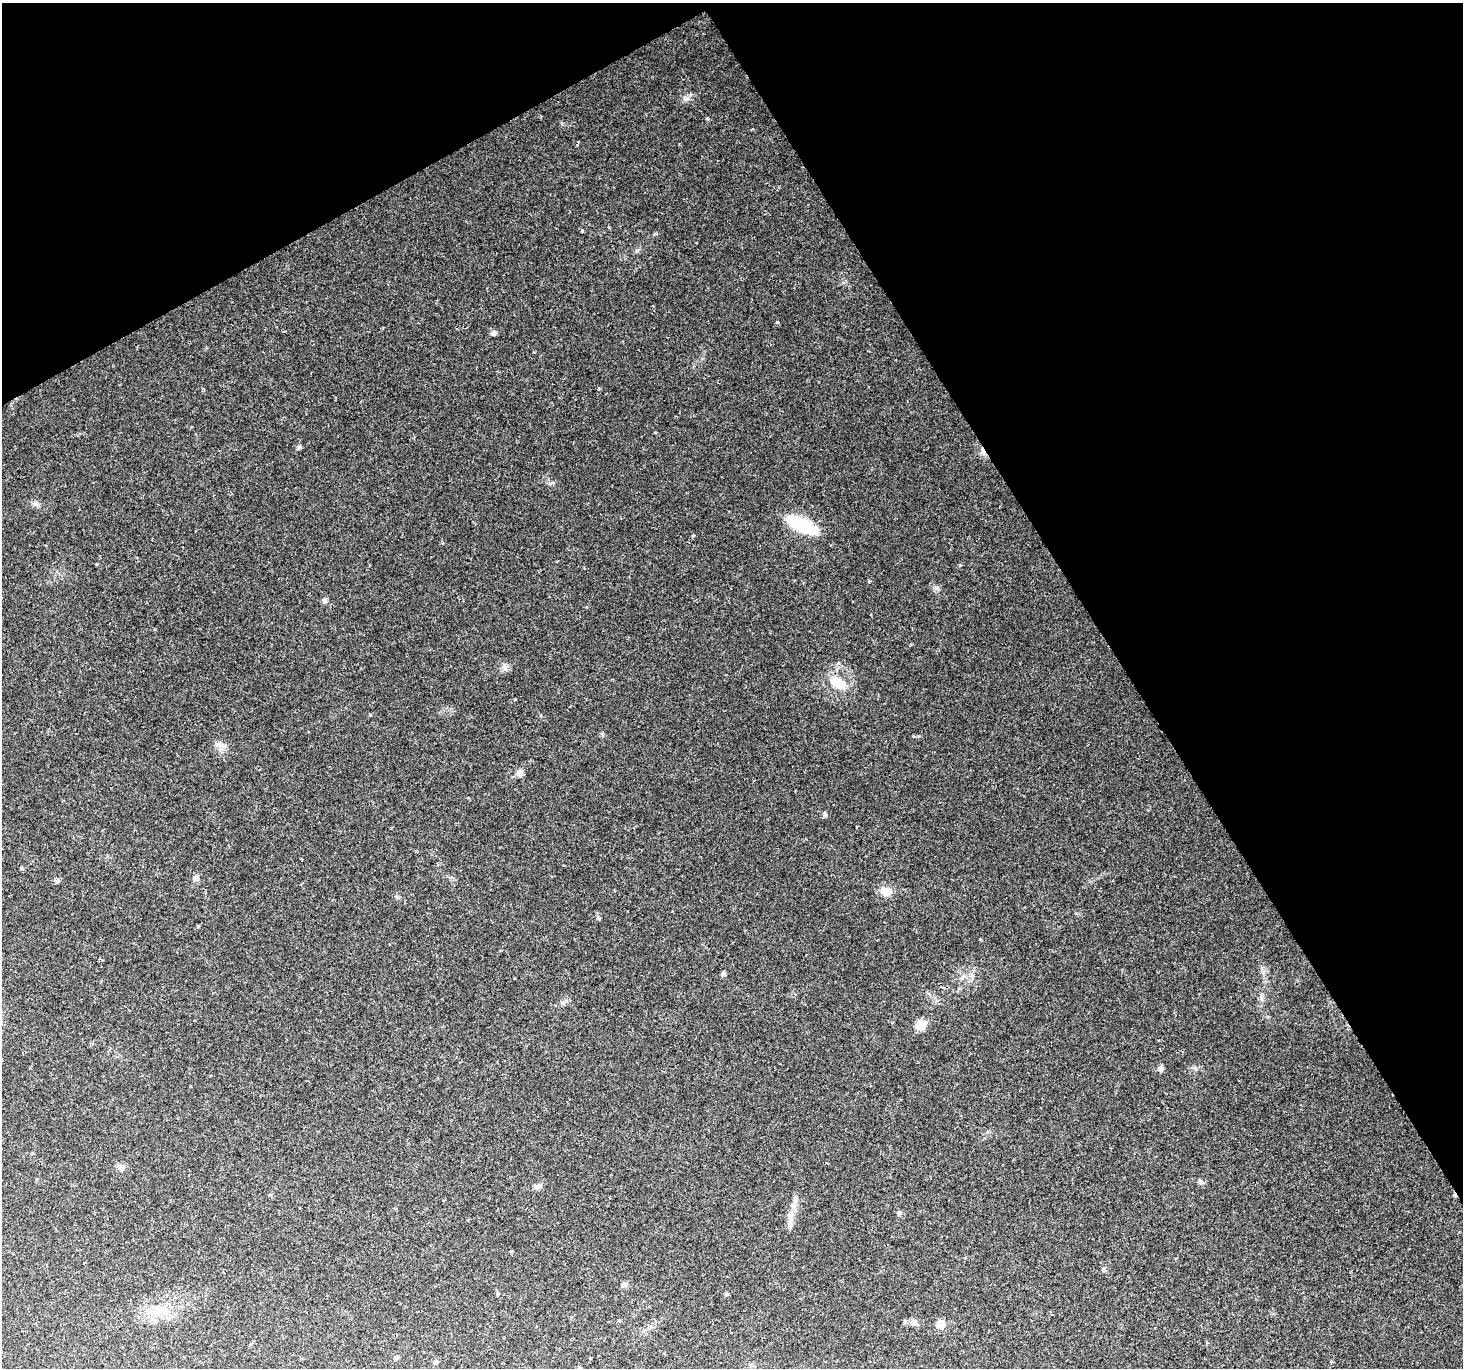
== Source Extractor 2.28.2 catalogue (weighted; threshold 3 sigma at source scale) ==
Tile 3 of 4 x 4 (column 3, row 1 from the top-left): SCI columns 3180-4640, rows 4407-5772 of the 6101 x 5900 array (HDU 1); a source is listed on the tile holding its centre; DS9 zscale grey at full resolution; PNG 1465 x 1370 px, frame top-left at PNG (2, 3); no overlay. Shown black and unused: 30% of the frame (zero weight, under 2 of 3 exposures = <1% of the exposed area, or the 3 px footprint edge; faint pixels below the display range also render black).
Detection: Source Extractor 2.28.2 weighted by HDU 2 'WHT'; one run over the whole footprint, this tile lists its part. Background 0.0287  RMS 0.0029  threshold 0.0131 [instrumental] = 3 sigma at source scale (4.5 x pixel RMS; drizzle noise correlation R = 1.50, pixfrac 1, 0.0396/0.0396 arcsec/px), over >= 5 px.
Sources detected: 49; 5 cosmic-ray / hot-pixel residue — not listed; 1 inside a brighter listed object's ellipse — not listed separately; the other 43 listed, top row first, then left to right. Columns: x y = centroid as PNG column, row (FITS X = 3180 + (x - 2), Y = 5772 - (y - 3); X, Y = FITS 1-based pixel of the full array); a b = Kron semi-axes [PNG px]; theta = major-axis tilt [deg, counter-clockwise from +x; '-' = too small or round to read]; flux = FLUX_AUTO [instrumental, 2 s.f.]
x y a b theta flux
685 98 8 6 -17 0.99
582 230 4 3 - 0.63
777 322 4 3 - 0.48
493 333 6 6 - 0.96
299 447 6 5 - 0.67
551 483 6 4 18 0.48
36 503 9 7 -9 0.96
801 525 30 10 -25 21
693 535 5 3 - 0.26
960 565 4 4 - 0.25
325 600 6 5 - 1
505 667 9 5 -54 0.95
837 682 19 13 -34 6
370 715 4 3 - 0.25
218 744 10 7 -13 1.4
520 773 9 8 - 1.1
825 814 6 5 - 0.75
195 878 6 6 - 0.73
57 881 6 5 - 0.85
886 891 13 12 - 2.9
198 926 5 3 - 0.32
980 939 3 2 - 0.34
723 973 5 4 - 0.74
920 1025 10 9 - 3.9
1161 1068 7 7 - 0.89
121 1167 10 8 -8 1.2
1201 1182 9 6 -38 0.77
538 1186 12 6 24 1.1
795 1199 8 6 77 0.89
899 1213 5 5 - 0.51
790 1217 24 5 90 2.2
511 1251 4 3 - 0.45
965 1258 5 3 - 0.23
624 1284 9 5 -14 0.71
726 1294 6 4 14 0.47
159 1310 28 7 12 4.2
619 1320 5 3 - 0.27
913 1322 10 7 -10 1.2
941 1324 6 5 - 7
397 1357 5 4 - 0.57
591 1358 3 3 - 1.8
435 1361 6 5 - 0.49
579 1367 4 4 - 0.27
Unlisted compact peaks at least as high as the median listed source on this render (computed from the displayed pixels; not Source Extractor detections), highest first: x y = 937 588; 655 432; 599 388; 534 352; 599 919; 637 250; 602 734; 919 736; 541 715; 1076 913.